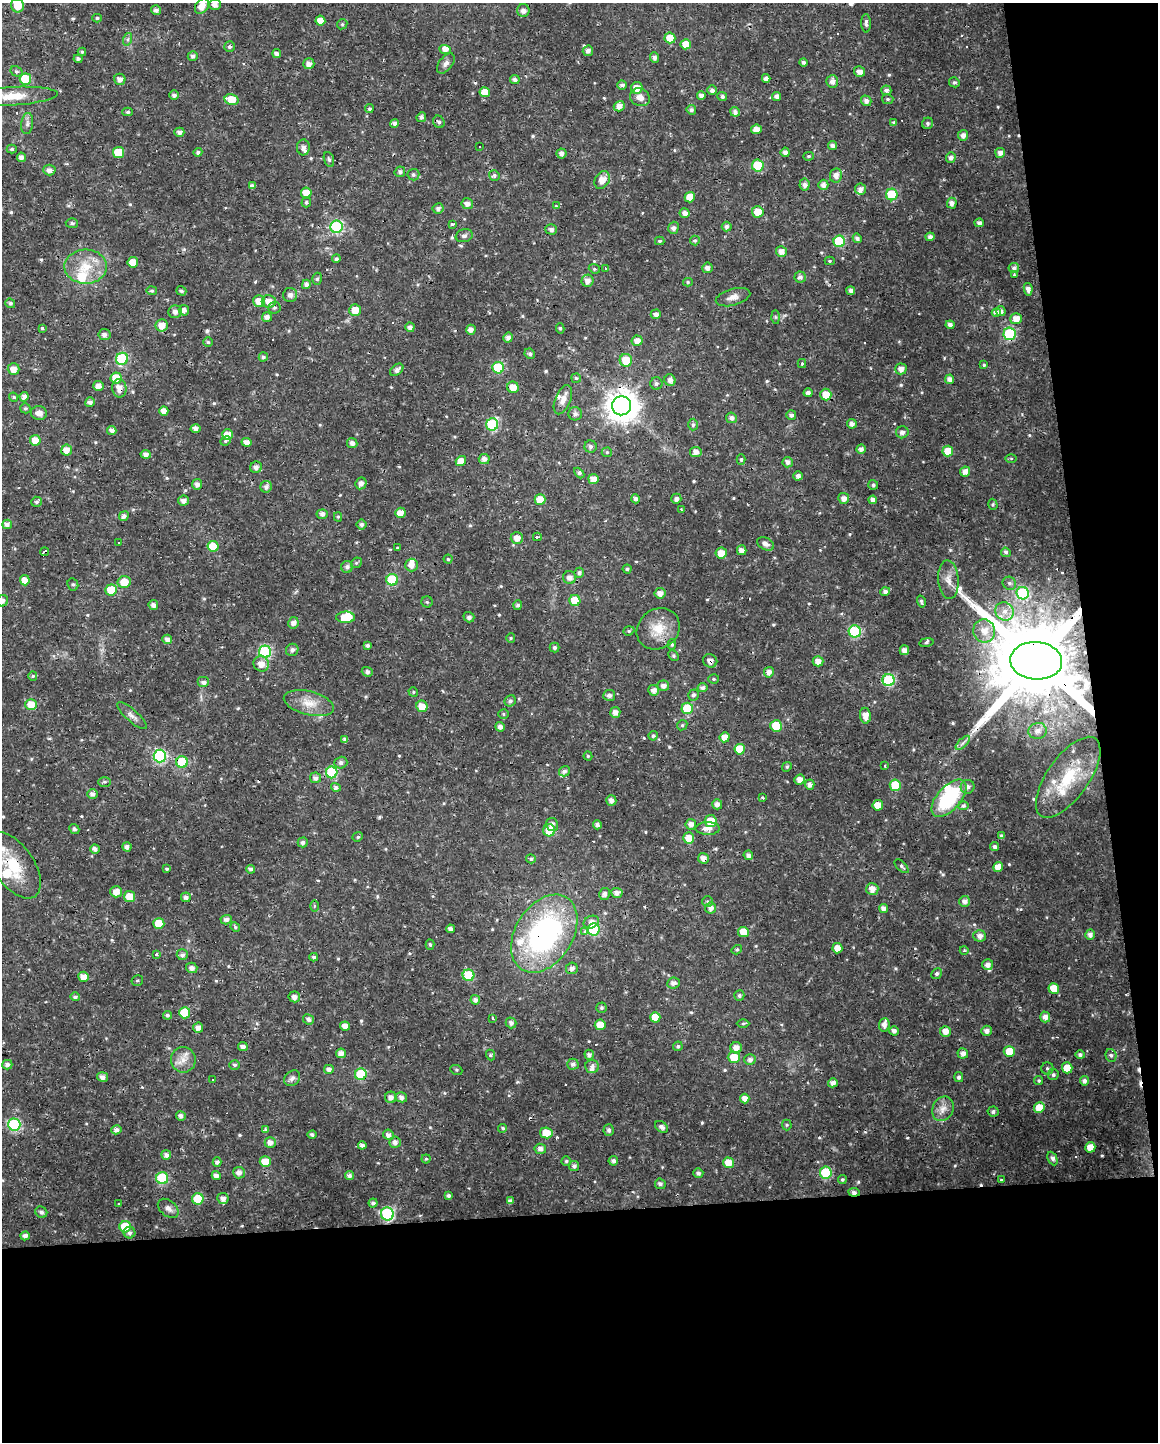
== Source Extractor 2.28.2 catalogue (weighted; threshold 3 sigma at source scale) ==
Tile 12 of 4 x 3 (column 4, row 3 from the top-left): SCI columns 3470-4625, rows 9-1448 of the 4625 x 4381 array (HDU 1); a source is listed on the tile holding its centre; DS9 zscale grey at full resolution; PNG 1160 x 1444 px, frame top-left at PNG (2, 3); each listed source drawn as its Kron ellipse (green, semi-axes under 4 px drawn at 4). Shown black and unused: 22% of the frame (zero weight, under 3 of 4 exposures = <1% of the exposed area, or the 3 px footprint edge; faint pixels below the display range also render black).
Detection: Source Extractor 2.28.2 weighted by HDU 2 'WHT'; one run over the whole footprint, this tile lists its part. Background 0.0225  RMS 0.0028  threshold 0.0126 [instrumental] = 3 sigma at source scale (4.5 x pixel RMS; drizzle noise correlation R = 1.50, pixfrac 1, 0.0396/0.0396 arcsec/px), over >= 5 px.
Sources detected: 608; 1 inside a brighter object's white glare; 20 cosmic-ray / hot-pixel residue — neither listed nor drawn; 15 inside a brighter listed object's ellipse — not listed separately; of the other 572, all 500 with FLUX_AUTO >= 0.365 (the completeness limit of this list) listed and drawn (72 fainter detections not listed), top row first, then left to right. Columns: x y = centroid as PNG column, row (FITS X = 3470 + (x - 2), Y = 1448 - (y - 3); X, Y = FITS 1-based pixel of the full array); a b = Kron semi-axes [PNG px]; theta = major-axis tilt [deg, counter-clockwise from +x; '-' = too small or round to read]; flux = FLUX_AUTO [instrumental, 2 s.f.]
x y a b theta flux
215 4 6 5 - 1.3
17 6 7 6 - 4.6
202 6 8 6 54 2.6
156 10 5 5 - 1
523 10 6 6 - 1.3
97 18 4 4 - 0.43
320 21 5 5 - 2.6
866 23 9 4 -88 0.97
342 24 5 4 - 0.44
670 38 5 5 - 4.8
128 39 6 4 71 0.51
686 44 5 5 - 3.9
229 47 5 5 - 0.62
445 49 6 4 -22 1.5
588 51 5 5 - 1.1
82 52 4 4 - 0.42
277 54 4 4 - 1.1
193 56 5 5 - 0.81
654 57 5 4 - 0.97
78 59 4 4 - 0.68
803 62 4 4 - 0.97
446 63 12 6 52 1.1
309 64 5 5 - 1.4
17 71 6 5 - 0.57
859 72 6 5 - 1.5
766 78 4 4 - 1.2
25 79 5 5 - 10
120 79 5 5 - 1.2
515 79 5 4 - 0.92
832 81 6 6 - 1.4
954 82 5 5 - 0.58
622 85 5 4 - 0.9
637 88 6 5 - 2.3
712 90 4 4 - 0.98
886 90 5 5 - 0.9
485 92 5 5 - 3.5
174 95 5 4 - 0.9
11 96 47 9 3 6.1
701 96 4 4 - 1.2
722 96 5 4 - 0.77
640 97 10 8 -25 1.8
777 97 4 4 - 0.99
888 99 6 5 - 0.57
231 100 7 5 -14 6.5
866 101 5 5 - 1.2
619 106 5 5 - 1.7
369 109 4 4 - 0.47
691 110 5 4 - 0.79
128 112 5 4 - 0.49
735 112 5 4 - 1.1
421 117 5 4 - 0.86
439 122 6 5 - 0.67
27 123 10 6 83 0.96
394 123 4 4 - 0.92
894 123 4 4 - 0.53
928 123 6 5 - 0.66
756 129 5 4 - 2
179 132 5 4 - 0.97
963 135 5 5 - 1.3
832 145 5 4 - 0.95
480 146 3 3 - 0.85
303 147 8 6 -88 1.5
12 149 5 4 - 0.4
118 152 5 5 - 7.4
198 152 4 4 - 0.53
785 152 4 4 - 1.3
561 153 5 5 - 1
1000 153 5 5 - 1.2
808 156 5 4 - 0.4
21 157 5 4 - 1.3
951 158 5 5 - 1.1
329 159 8 5 -71 0.55
758 165 6 6 - 15
49 170 6 5 - 1.2
400 172 5 5 - 0.74
413 175 6 6 - 0.54
494 175 5 5 - 0.6
836 175 7 6 - 1.7
602 180 9 7 56 2.8
805 185 6 5 - 1.2
823 185 5 5 - 1.4
252 186 4 4 - 1
861 189 5 5 - 1.3
306 193 5 5 - 3.7
892 194 6 6 - 16
690 197 5 5 - 3.7
306 203 5 5 - 0.57
952 203 5 5 - 1.3
467 204 6 5 - 1.4
556 206 3 3 - 0.74
438 208 5 5 - 0.85
758 212 6 5 - 3.7
685 213 5 5 - 1.3
72 223 6 5 - 0.61
979 223 5 4 - 0.98
452 224 3 3 - 2.6
337 227 6 6 - 31
727 227 5 5 - 0.98
673 228 6 5 - 0.97
551 229 6 5 - 0.97
464 236 8 6 17 0.76
930 237 4 4 - 1.1
857 238 5 4 - 0.87
695 240 5 5 - 0.54
660 241 5 4 - 0.46
839 241 6 6 - 18
781 251 5 5 - 1.9
336 259 4 3 - 0.51
830 261 5 4 - 0.41
133 262 5 5 - 4.1
86 267 21 17 0 7.7
605 268 3 3 - 0.87
707 268 5 5 - 1.3
1014 268 5 5 - 0.99
594 269 5 4 - 0.41
1014 275 3 3 - 1.3
800 277 5 5 - 0.83
317 279 6 4 73 0.49
587 281 6 6 - 1.6
688 282 5 4 - 0.42
306 284 4 4 - 0.92
1028 289 6 4 -78 1.3
152 291 5 4 - 0.46
181 291 5 4 - 0.62
851 291 4 4 - 1
290 295 7 7 - 1.1
733 297 18 8 15 1.9
259 301 6 5 - 3.8
269 301 7 6 - 2.4
10 303 5 4 - 0.5
274 308 6 6 - 0.59
184 310 5 5 - 1.3
355 310 6 5 - 3.4
1001 311 5 5 - 1.2
175 312 7 6 - 1.3
996 313 4 3 - 2.1
656 314 5 4 - 1.2
267 317 5 5 - 1.3
775 317 7 4 -89 0.41
1016 319 6 5 - 3
162 325 6 6 - 2.8
950 325 4 4 - 1.2
410 327 5 4 - 1
42 328 3 3 - 1.2
560 328 5 4 - 0.44
471 330 5 4 - 1.3
1009 334 6 6 - 21
104 335 6 5 - 1.2
508 338 5 4 - 1.3
637 341 5 5 - 2
208 342 5 5 - 0.4
530 354 5 5 - 0.61
263 357 5 4 - 0.54
122 359 6 6 - 19
626 360 6 6 - 5.2
802 363 4 4 - 0.37
984 365 4 4 - 0.37
498 368 6 5 - 15
14 369 6 6 - 2.3
901 369 5 5 - 1.8
397 370 7 5 41 1.1
116 378 5 5 - 6
576 378 4 4 - 0.46
950 379 4 4 - 1.5
670 380 6 5 - 1.2
656 384 6 6 - 0.73
98 386 5 5 - 1.9
513 387 6 5 - 3.5
119 388 9 7 -86 2.2
808 393 4 4 - 1.2
826 395 6 5 - 4.3
14 397 5 4 - 0.41
24 397 5 4 - 1.4
563 400 15 7 68 2.2
90 402 5 5 - 1.1
622 406 9 9 - 460
25 408 5 5 - 0.52
164 411 5 4 - 2.1
39 413 8 7 - 1.6
575 414 7 6 - 1.1
791 415 5 5 - 1
731 418 5 5 - 1.1
492 424 6 6 - 23
852 424 5 4 - 1.4
693 425 6 4 88 0.58
195 429 5 4 - 1.2
112 430 4 4 - 1.2
902 432 6 6 - 1.2
227 435 5 5 - 3.1
35 440 5 5 - 3.6
226 441 5 4 - 0.41
247 442 5 4 - 1.7
352 443 5 5 - 1.2
591 446 6 6 - 0.75
861 449 4 4 - 1
67 450 5 5 - 2.8
948 451 5 5 - 4.6
607 452 5 5 - 0.38
696 452 5 5 - 1.6
146 454 5 4 - 1.2
1011 458 6 4 0 0.37
484 459 5 5 - 1.3
741 459 5 4 - 0.38
461 461 5 5 - 2.9
788 462 5 5 - 1.1
256 467 6 5 - 1.1
965 471 5 5 - 1.6
579 473 6 4 -46 0.84
798 476 5 4 - 1.2
593 479 5 5 - 2.1
361 483 6 5 - 1.3
197 484 5 5 - 1.3
873 485 5 5 - 0.46
266 487 6 5 - 1.3
844 498 5 5 - 1.7
540 499 5 5 - 4.4
636 499 4 4 - 0.87
676 499 5 5 - 1
873 500 4 4 - 1.2
183 501 5 5 - 1.2
37 502 5 5 - 0.61
993 504 5 4 - 0.41
682 510 4 3 - 0.77
400 513 5 5 - 2.4
322 514 6 4 5 1.2
124 516 5 4 - 1.1
338 517 4 4 - 0.4
7 524 5 4 - 1.3
362 524 5 5 - 0.79
537 537 4 2 - 1.1
517 538 6 5 - 1.9
119 542 3 3 - 0.53
766 544 9 6 -30 1.2
213 546 5 5 - 6.7
398 548 3 3 - 2
742 550 5 4 - 1.6
45 552 4 3 - 2.1
1006 552 5 4 - 0.74
721 553 5 5 - 3.2
448 559 4 4 - 0.37
356 563 6 4 44 0.41
411 565 6 6 - 1.9
347 567 6 6 - 0.95
627 569 4 4 - 0.45
579 573 5 4 - 0.84
569 578 6 6 - 1.6
25 580 5 4 - 2.5
392 580 6 5 - 13
948 580 19 10 -86 2.8
124 582 6 6 - 4.3
1009 583 7 6 - 0.74
73 584 6 5 - 0.53
111 590 6 5 - 6.6
885 592 5 4 - 1.1
660 593 5 5 - 1.6
1023 593 6 6 - 20
3 601 6 5 - 1.1
575 601 5 5 - 6
921 601 6 3 -75 0.47
427 602 5 5 - 0.46
153 605 5 4 - 1.2
518 605 5 4 - 0.76
1005 611 9 8 - 2.3
346 617 9 6 0 6.3
469 617 5 5 - 0.82
293 623 6 5 - 1.4
658 629 22 19 37 6.5
629 631 5 4 - 0.41
855 631 6 6 - 20
984 631 11 11 - 3.4
511 638 5 4 - 0.37
167 639 5 4 - 1.4
926 642 7 3 10 0.51
672 645 5 4 - 0.46
368 646 3 3 - 0.62
554 648 5 5 - 0.67
292 650 6 6 - 0.92
904 650 5 5 - 1.5
265 652 6 6 - 26
673 656 6 5 - 0.44
710 661 7 6 - 1.3
818 661 5 5 - 1.7
1036 661 26 18 -4 6000
261 664 8 7 - 2.4
367 672 5 4 - 0.84
769 672 5 5 - 1.5
33 676 4 4 - 0.37
714 679 5 4 - 0.41
888 680 6 6 - 24
204 682 6 5 - 1.2
663 686 6 5 - 1.4
702 688 5 4 - 1
654 690 5 5 - 1.5
413 692 5 4 - 0.38
609 695 6 5 - 1
693 695 5 5 - 0.74
510 701 6 5 - 0.69
309 703 25 12 -14 4.6
31 704 5 5 - 3.9
422 706 6 5 - 2.9
687 708 6 5 - 8.7
615 712 5 5 - 1.5
503 714 5 5 - 0.4
132 716 19 6 -41 1.5
865 716 8 5 -81 2.4
682 725 5 4 - 0.39
776 726 6 5 - 9.9
500 727 5 4 - 1.2
1038 731 9 8 - 1.9
653 736 4 4 - 0.47
725 737 5 5 - 2.9
345 740 4 4 - 0.94
963 743 9 3 45 0.73
740 749 5 5 - 7.5
160 756 6 6 - 30
588 756 4 4 - 0.37
182 762 6 6 - 14
341 763 6 5 - 0.89
885 765 3 3 - 1.7
787 767 5 4 - 0.38
564 771 6 5 - 0.84
332 772 6 5 - 19
1068 777 47 21 55 15
315 778 5 5 - 1.2
800 780 5 5 - 2
105 782 6 5 - 0.51
810 785 5 4 - 1.2
895 785 5 5 - 10
336 787 5 4 - 0.93
968 787 7 6 - 1.2
92 794 5 5 - 1.2
762 798 3 3 - 0.66
949 798 22 11 48 20
611 801 5 5 - 1.3
717 804 5 5 - 1.3
878 805 5 5 - 4.3
963 806 5 4 - 0.81
711 821 6 6 - 5
552 824 6 6 - 1.3
691 824 5 5 - 1.4
597 825 4 4 - 0.87
708 828 12 6 0 2.1
74 829 5 4 - 0.61
549 830 6 6 - 5.1
1002 836 4 3 - 0.77
358 837 5 4 - 0.43
689 838 5 5 - 3.9
303 842 5 5 - 0.89
994 846 4 4 - 0.71
127 847 4 4 - 1.2
95 849 5 4 - 1.2
748 855 5 4 - 1.2
703 858 5 5 - 1.6
531 859 5 4 - 0.49
14 865 38 20 -55 11
902 866 8 4 -44 0.64
998 867 5 4 - 2.8
167 869 3 3 - 2.1
251 869 4 4 - 0.87
872 889 6 6 - 2
116 892 6 5 - 2.4
617 893 5 5 - 1.6
605 894 6 5 - 1
129 897 5 5 - 4.3
186 897 5 5 - 1
965 901 5 5 - 1.2
708 902 5 5 - 0.63
314 906 6 4 89 0.38
711 908 5 5 - 1.5
883 909 4 4 - 1.3
226 920 5 4 - 1.2
591 922 8 6 25 1.5
159 923 5 5 - 5.1
235 927 5 4 - 0.38
451 929 4 4 - 1.1
594 929 6 6 - 21
585 931 3 3 - 1.8
743 932 5 5 - 4.2
544 934 42 28 58 59
1090 935 5 4 - 1.4
980 936 6 5 - 1.5
430 944 5 4 - 0.48
837 948 5 5 - 3
737 950 5 4 - 0.46
964 950 4 4 - 0.44
157 955 3 3 - 2.4
182 955 5 5 - 1.1
314 957 4 4 - 0.65
988 965 5 5 - 1.2
192 968 6 5 - 1.5
572 968 6 5 - 1.2
937 974 5 5 - 0.65
468 975 6 6 - 12
84 977 5 5 - 2.4
137 980 6 5 - 0.45
673 983 6 5 - 1.2
1054 988 5 5 - 3.8
739 995 5 5 - 0.65
75 997 5 4 - 0.75
294 997 6 5 - 1.4
475 1000 4 4 - 1.2
601 1008 5 5 - 0.45
185 1013 5 5 - 6.8
167 1015 4 4 - 0.53
655 1017 5 5 - 4.1
1045 1017 5 5 - 1.5
493 1018 3 3 - 0.51
309 1019 5 5 - 1
511 1023 5 5 - 1
743 1023 6 4 1 0.36
600 1025 5 5 - 4.3
884 1025 6 5 - 1.5
345 1026 5 4 - 1.7
198 1028 5 5 - 1.6
894 1031 5 4 - 1.1
945 1031 5 5 - 2.2
987 1031 5 5 - 1.2
678 1046 5 4 - 0.48
243 1047 5 4 - 1.1
736 1048 6 5 - 1.9
1009 1051 5 5 - 6.1
341 1053 5 5 - 1.9
963 1053 5 5 - 1.3
490 1055 5 4 - 0.42
589 1055 5 4 - 0.92
1080 1055 5 4 - 0.62
1111 1055 6 5 - 0.8
734 1057 6 5 - 5.1
183 1060 13 12 - 2.8
750 1060 5 5 - 1.1
573 1064 5 5 - 0.99
7 1065 5 4 - 1.1
234 1065 5 5 - 0.67
592 1066 7 6 - 1.2
1047 1068 6 6 - 0.58
1067 1068 5 5 - 4.9
329 1069 5 4 - 1.3
456 1070 6 5 - 0.42
361 1074 6 6 - 16
1053 1075 5 5 - 0.63
102 1077 5 5 - 1.3
959 1077 5 4 - 0.77
292 1078 9 7 40 0.95
212 1079 3 3 - 1.3
1039 1081 4 4 - 0.45
1084 1081 5 4 - 1
833 1083 5 4 - 1.5
391 1097 6 5 - 1.4
401 1097 6 5 - 1.1
745 1098 5 4 - 1.8
1039 1108 5 5 - 3.8
943 1109 13 10 65 2.3
993 1112 5 5 - 0.73
181 1116 5 5 - 1.1
14 1124 6 6 - 27
787 1125 5 5 - 0.39
662 1127 7 5 -36 1
503 1128 4 4 - 0.51
116 1130 5 4 - 1.2
266 1130 3 3 - 1.6
609 1130 6 5 - 0.76
546 1133 6 5 - 4.6
312 1135 4 4 - 0.59
388 1135 5 5 - 1.2
395 1142 6 5 - 1.2
270 1143 5 5 - 1.6
362 1145 4 4 - 1
1090 1147 5 5 - 3
540 1149 6 5 - 1.3
166 1155 5 5 - 1.2
1052 1158 7 4 -65 1
426 1159 4 4 - 0.42
566 1161 4 4 - 0.4
613 1161 5 5 - 0.97
217 1162 5 4 - 1.1
265 1162 5 5 - 5
728 1163 5 5 - 4
574 1166 5 5 - 0.97
239 1173 6 5 - 1.4
698 1173 5 5 - 0.71
826 1173 6 6 - 16
216 1175 4 4 - 1.3
349 1176 4 4 - 0.95
162 1178 6 6 - 18
842 1179 4 4 - 0.44
1001 1180 3 2 - 0.41
660 1184 5 5 - 0.9
854 1192 6 4 -7 1.1
449 1196 4 4 - 0.66
198 1199 6 5 - 8.1
223 1199 6 5 - 1.3
510 1201 4 4 - 1
373 1203 4 4 - 0.86
119 1204 3 3 - 0.44
168 1208 12 8 -39 1.4
41 1212 6 5 - 0.85
387 1214 6 6 - 31
125 1227 5 5 - 8.3
129 1233 6 6 - 0.74
25 1236 4 4 - 1.1
Overlapping masked pixels (flux is a lower limit): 14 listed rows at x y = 303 147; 1009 334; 119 388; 622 406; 45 552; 710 661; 1036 661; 182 762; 332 772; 703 858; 14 865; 544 934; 361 1074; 854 1192
Isophote crosses this tile's border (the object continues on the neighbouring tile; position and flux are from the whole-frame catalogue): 5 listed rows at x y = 215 4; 17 6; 11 96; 3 601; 14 865